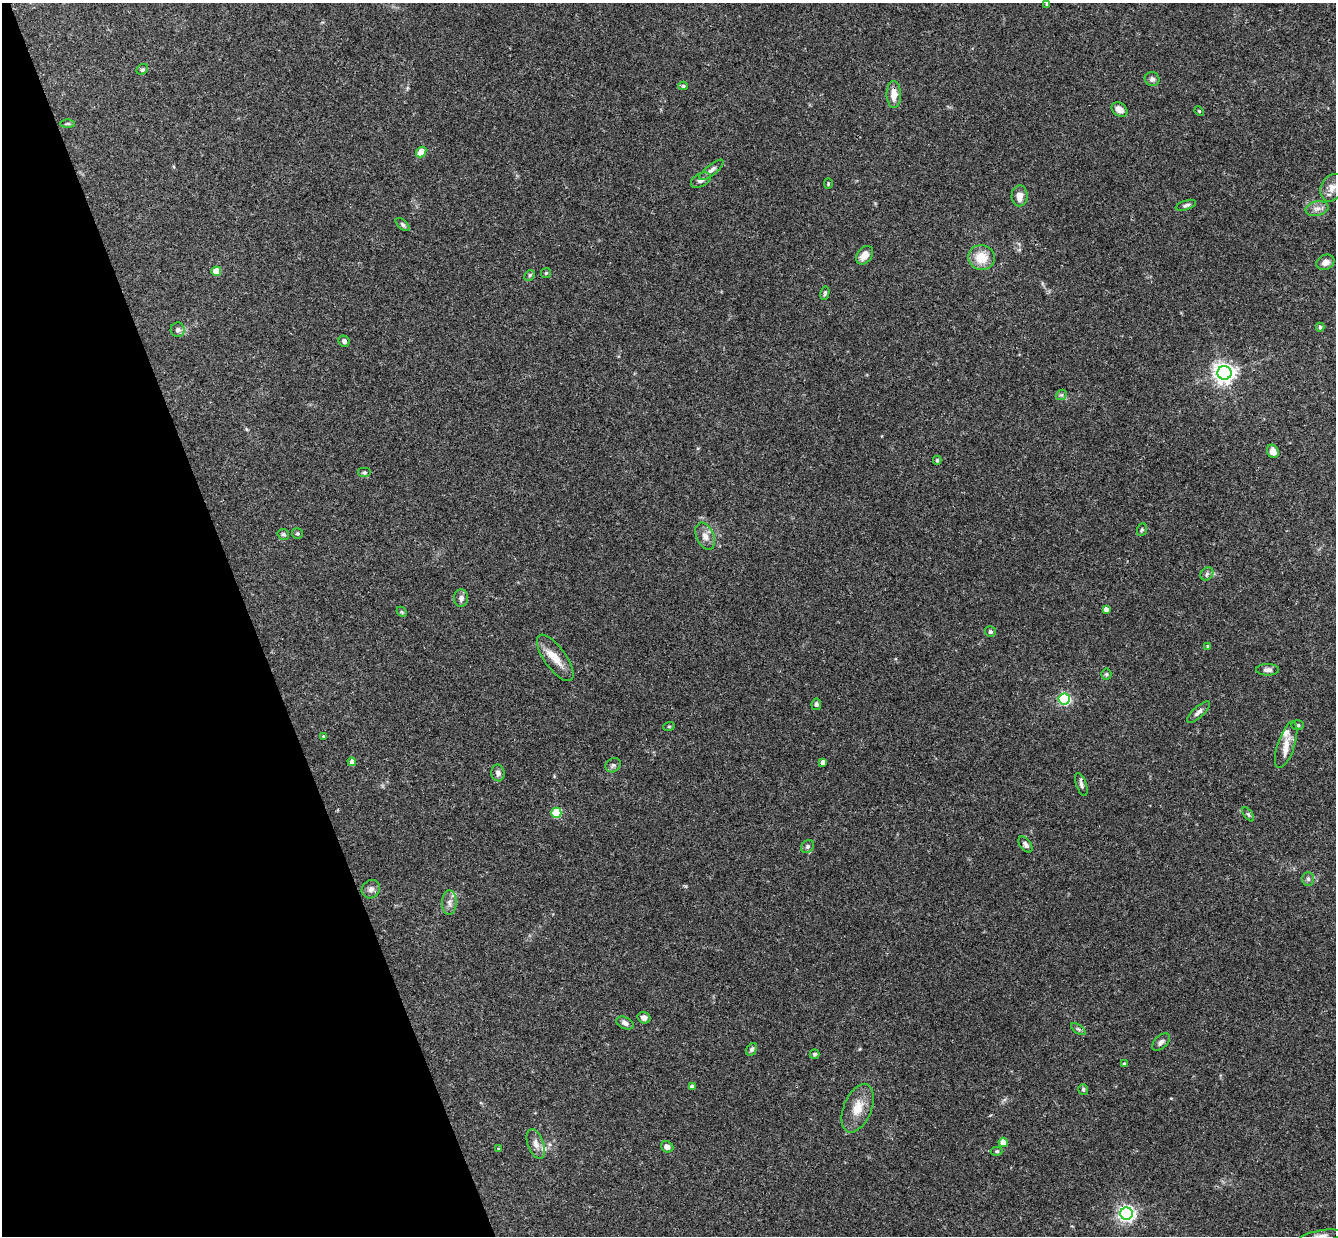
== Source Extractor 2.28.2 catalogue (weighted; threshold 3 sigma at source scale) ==
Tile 5 of 4 x 4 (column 1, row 2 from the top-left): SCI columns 58-1391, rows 2763-3996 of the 5447 x 5401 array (HDU 1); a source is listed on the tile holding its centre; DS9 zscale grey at full resolution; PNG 1338 x 1238 px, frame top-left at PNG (2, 3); each listed source drawn as its Kron ellipse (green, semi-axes under 4 px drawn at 4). Shown black and unused: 19% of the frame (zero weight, under 3 of 4 exposures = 6% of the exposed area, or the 3 px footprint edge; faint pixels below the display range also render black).
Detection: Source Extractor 2.28.2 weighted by HDU 2 'WHT'; one run over the whole footprint, this tile lists its part. Background 0.0844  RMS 0.0034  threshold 0.0153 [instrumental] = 3 sigma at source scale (4.5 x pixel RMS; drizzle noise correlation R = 1.50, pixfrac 1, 0.05/0.05 arcsec/px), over >= 5 px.
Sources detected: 85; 4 inside a brighter listed object's ellipse — not listed separately; the other 81 listed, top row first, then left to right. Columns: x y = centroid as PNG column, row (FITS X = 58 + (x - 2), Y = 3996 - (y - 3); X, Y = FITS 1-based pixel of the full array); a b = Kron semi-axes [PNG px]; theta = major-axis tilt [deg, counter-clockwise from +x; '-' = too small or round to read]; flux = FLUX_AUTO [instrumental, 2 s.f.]
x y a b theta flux
1047 4 3 3 - 0.4
142 69 6 5 - 0.51
1152 79 7 7 - 1.1
683 86 5 4 - 0.5
894 94 13 7 -89 3.6
1120 110 9 6 -37 2.4
1199 111 5 4 - 0.37
68 124 7 4 0 0.47
421 152 6 4 49 6
711 170 15 5 39 1.5
701 180 11 6 28 1.5
828 184 5 3 - 0.29
1332 188 14 11 65 3.1
1020 196 10 8 88 2.9
1186 205 10 4 18 0.88
1317 209 11 7 12 1.8
403 224 8 4 -42 0.66
865 255 10 7 54 2.9
981 257 13 12 - 6.9
1325 262 9 7 24 2.1
216 271 5 4 - 7.6
546 273 5 5 - 0.47
530 275 6 4 45 0.5
825 293 7 4 79 0.52
1320 327 4 3 - 0.51
178 330 7 7 - 1.1
344 341 6 5 - 0.92
1224 373 7 7 - 200
1061 395 6 4 41 0.56
1273 451 7 5 -62 3
937 460 4 4 - 0.48
364 473 7 5 0 0.54
1142 530 6 5 - 0.55
283 534 6 5 - 0.68
297 534 5 5 - 0.49
705 536 14 8 -65 2.4
1207 574 7 5 47 0.77
461 598 9 7 85 1.5
1106 609 4 4 - 1.4
402 612 6 4 -45 0.44
990 632 5 5 - 0.69
1207 646 4 3 - 0.32
555 658 27 11 -54 5.2
1268 670 11 6 0 1.4
1106 674 5 5 - 0.51
1064 699 5 5 - 46
816 704 6 5 - 0.7
1199 712 14 5 43 1.5
1297 725 6 5 - 0.62
669 726 6 3 19 0.4
323 736 3 2 - 0.31
1286 745 24 8 72 4
352 762 4 4 - 1.7
823 762 4 4 - 1.8
613 765 8 6 36 0.88
498 773 8 6 -81 1.4
1081 785 12 5 -70 1
556 813 5 5 - 16
1248 814 8 4 -54 0.57
1025 845 9 5 -53 1.3
807 846 7 6 - 0.87
1308 879 7 6 - 0.8
371 889 10 8 46 1.5
449 902 12 7 88 1.7
644 1018 6 5 - 1.4
625 1023 9 6 -24 1.3
1078 1029 8 4 -35 0.65
1161 1042 11 6 43 1.2
752 1049 7 4 58 0.76
815 1054 5 4 - 0.58
1124 1064 4 3 - 0.55
692 1087 4 4 - 1.8
1083 1089 5 5 - 0.57
858 1108 25 14 68 6
1003 1142 4 4 - 4.3
536 1144 15 8 -69 2.1
667 1147 6 5 - 1.7
498 1148 3 3 - 0.37
997 1151 6 4 0 0.5
1127 1214 6 6 - 110
1321 1236 21 5 9 2.1
Isophote crosses this tile's border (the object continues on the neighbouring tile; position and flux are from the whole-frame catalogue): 1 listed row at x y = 1321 1236